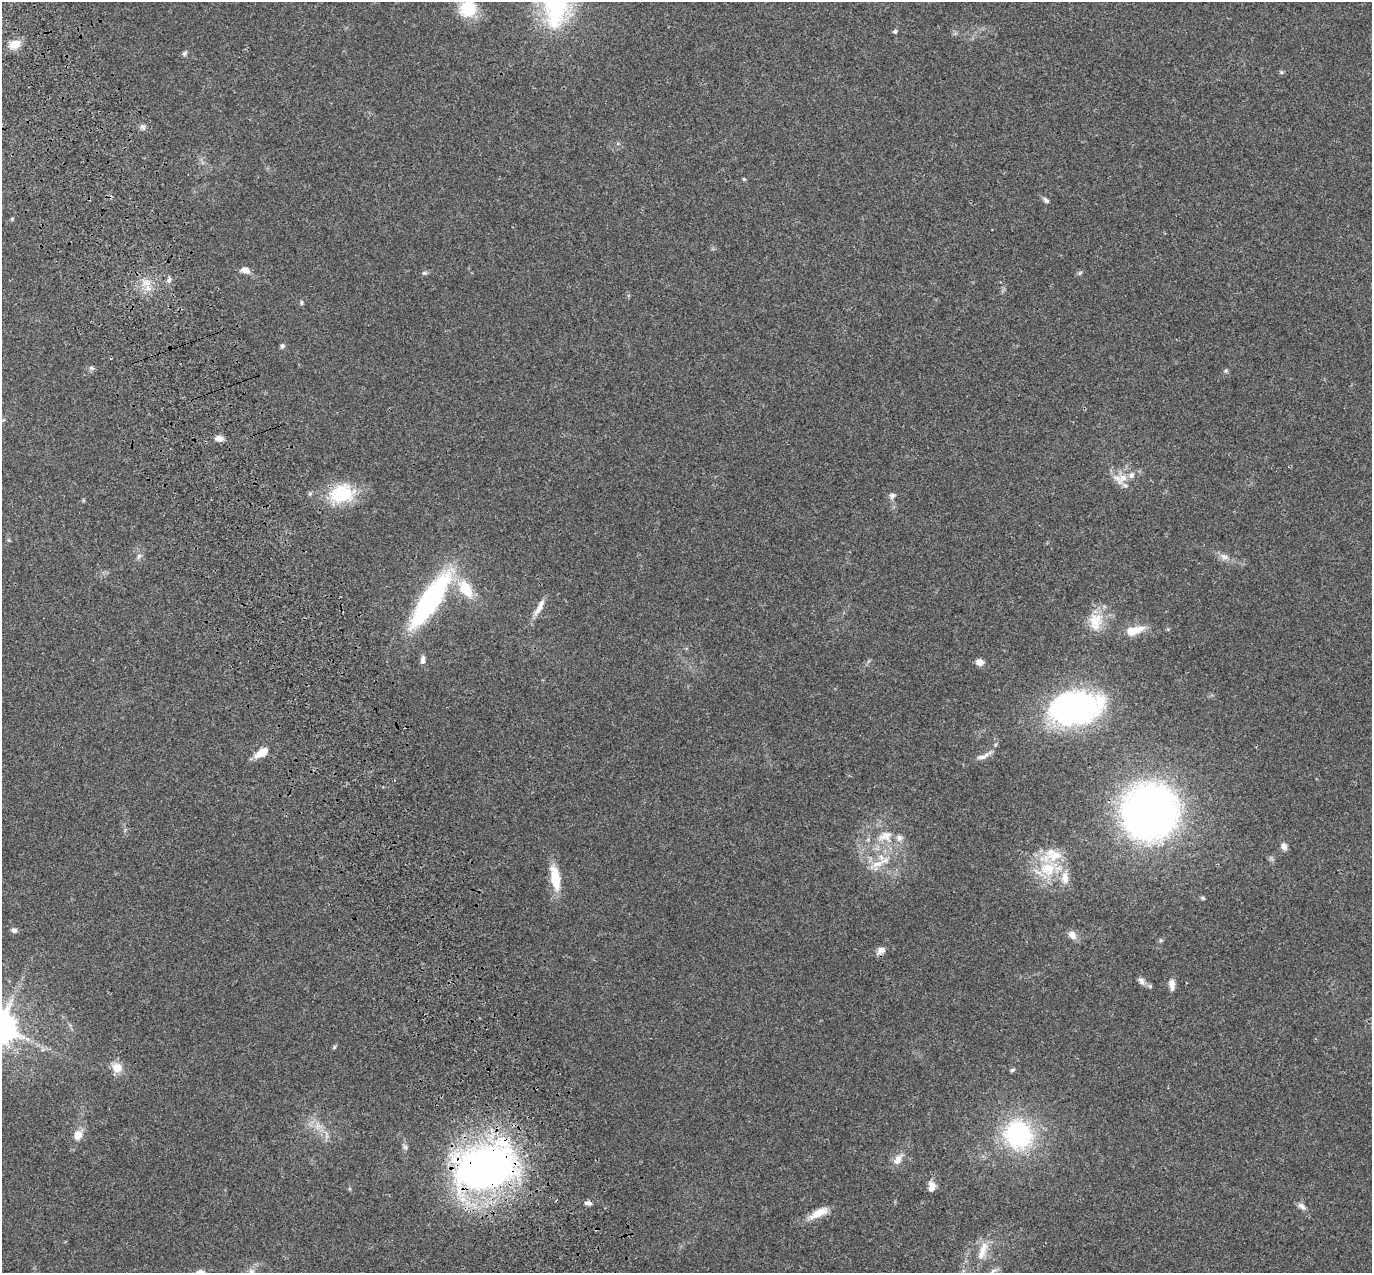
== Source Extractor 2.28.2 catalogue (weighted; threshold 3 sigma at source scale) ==
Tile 11 of 4 x 4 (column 3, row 3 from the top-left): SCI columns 2853-4222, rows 1489-2759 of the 5708 x 5573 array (HDU 1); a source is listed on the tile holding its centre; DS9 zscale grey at full resolution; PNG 1374 x 1275 px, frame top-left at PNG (2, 2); no overlay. Shown black and unused: <1% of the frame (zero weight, under 3 of 4 exposures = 9% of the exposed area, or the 3 px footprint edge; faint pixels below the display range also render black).
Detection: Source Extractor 2.28.2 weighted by HDU 2 'WHT'; one run over the whole footprint, this tile lists its part. Background 0.0407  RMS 0.0036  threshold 0.0164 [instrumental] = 3 sigma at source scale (4.5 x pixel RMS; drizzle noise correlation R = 1.50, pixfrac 1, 0.0396/0.0396 arcsec/px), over >= 5 px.
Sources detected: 66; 5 inside a brighter listed object's ellipse — not listed separately; the other 61 listed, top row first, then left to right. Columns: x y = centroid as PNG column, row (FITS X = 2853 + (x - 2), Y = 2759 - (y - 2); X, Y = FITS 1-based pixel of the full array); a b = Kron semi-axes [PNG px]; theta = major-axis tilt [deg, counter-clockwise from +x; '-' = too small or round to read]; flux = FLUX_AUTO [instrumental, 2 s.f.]
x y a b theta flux
468 9 16 16 - 14
895 31 6 4 67 0.57
15 44 15 11 21 4
184 53 7 5 52 0.73
1281 72 6 5 - 0.58
143 127 9 6 -18 1
744 179 5 5 - 0.38
1046 200 9 5 -41 0.93
245 270 11 7 -7 2.3
424 273 7 5 13 0.7
1080 273 7 4 45 0.57
169 280 7 5 74 1
147 282 14 9 -6 3.6
302 302 7 4 85 0.56
282 346 7 5 65 0.74
92 368 7 6 - 0.78
1226 371 6 5 - 0.55
219 438 9 6 -7 2.5
1123 478 15 11 -2 4.1
342 494 31 23 17 18
892 496 9 7 31 1.2
139 556 8 5 59 1
1225 557 12 8 -17 2.1
466 589 26 15 -56 11
430 600 62 18 56 66
539 607 26 7 62 3.3
1095 621 26 19 86 8.2
1133 631 19 8 14 7.5
423 660 11 5 82 1.4
980 662 9 7 -6 2.2
1075 708 60 37 9 75
262 752 14 7 33 6
983 756 19 6 18 2.1
1150 812 47 45 53 190
885 836 23 14 17 7.6
1284 846 10 7 -65 1.6
877 864 22 8 23 4.8
1048 869 28 20 16 15
555 878 29 10 -81 9.8
1202 898 6 4 -27 0.52
14 930 7 6 - 1.2
1072 935 13 9 -48 2.4
881 950 12 7 36 2.1
1141 981 10 7 -55 1.6
1172 984 14 7 -84 2.4
334 1047 6 4 71 0.46
117 1067 14 12 -19 4.2
1012 1070 7 5 17 0.62
1018 1134 29 27 -54 44
77 1135 12 10 56 3.5
326 1135 12 3 -81 1.1
405 1147 9 6 -63 0.93
898 1159 16 9 59 3.1
486 1167 64 42 18 180
932 1186 12 8 85 2.7
588 1203 10 5 3 1.2
1302 1206 13 7 -42 1.6
819 1213 26 9 28 5.4
983 1251 30 10 70 5.5
993 1270 10 6 34 1.2
251 1272 10 8 -89 1.9
Overlapping masked pixels (flux is a lower limit): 2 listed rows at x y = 486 1167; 588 1203
Isophote crosses this tile's border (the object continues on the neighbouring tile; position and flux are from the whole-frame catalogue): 2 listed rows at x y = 468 9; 251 1272